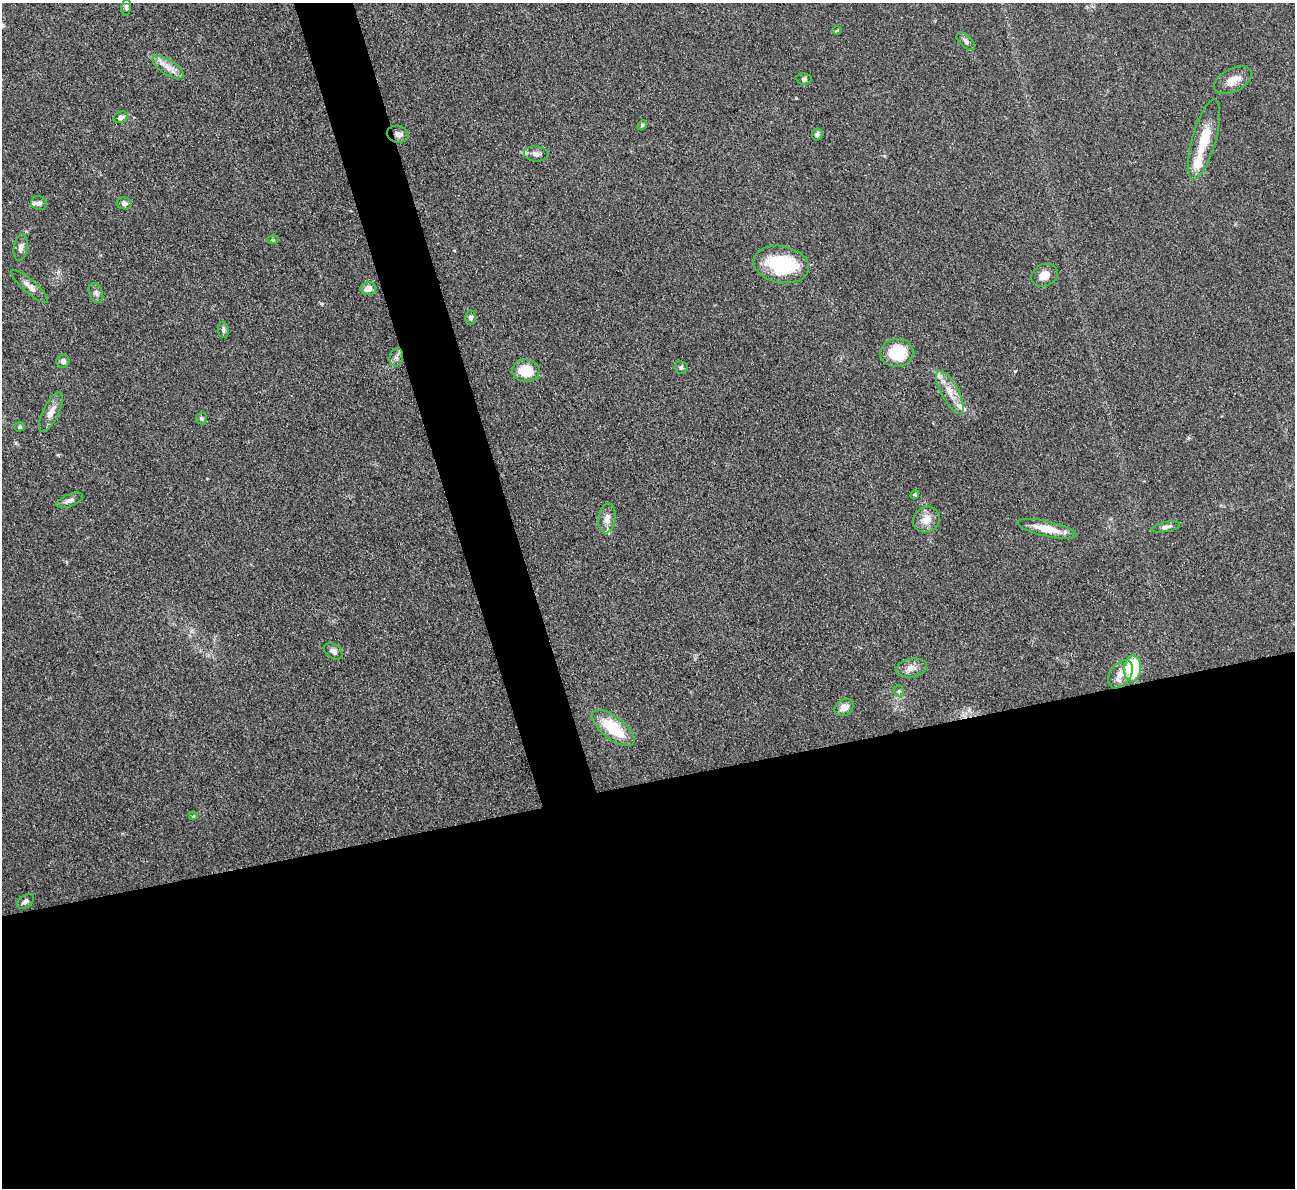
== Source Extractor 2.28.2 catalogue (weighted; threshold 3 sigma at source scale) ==
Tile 15 of 4 x 4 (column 3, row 4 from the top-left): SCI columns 2585-3877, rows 265-1450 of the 5170 x 5151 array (HDU 1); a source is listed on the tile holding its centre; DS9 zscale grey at full resolution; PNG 1297 x 1190 px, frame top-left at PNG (2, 3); each listed source drawn as its Kron ellipse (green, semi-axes under 4 px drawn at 4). Shown black and unused: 37% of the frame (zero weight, under 3 of 4 exposures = <1% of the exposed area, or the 3 px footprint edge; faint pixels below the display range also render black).
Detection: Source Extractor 2.28.2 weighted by HDU 2 'WHT'; one run over the whole footprint, this tile lists its part. Background 0.105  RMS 0.006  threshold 0.0269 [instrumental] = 3 sigma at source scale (4.5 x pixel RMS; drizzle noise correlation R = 1.50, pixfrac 1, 0.05/0.05 arcsec/px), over >= 5 px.
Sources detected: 51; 4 inside a brighter listed object's ellipse — not listed separately; the other 47 listed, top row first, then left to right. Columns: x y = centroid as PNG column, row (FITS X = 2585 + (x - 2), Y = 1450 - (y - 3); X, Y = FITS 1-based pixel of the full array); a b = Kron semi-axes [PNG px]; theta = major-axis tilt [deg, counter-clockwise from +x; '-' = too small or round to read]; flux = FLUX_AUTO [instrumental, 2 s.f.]
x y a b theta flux
126 7 9 4 85 1.3
837 30 5 3 - 0.59
966 41 11 5 -43 1.8
168 67 18 7 -32 5.5
804 79 8 5 -10 1.3
1233 80 20 11 27 6.5
121 117 7 5 21 2.5
642 125 5 4 - 0.76
398 134 11 8 -11 2.9
817 134 6 5 - 1.4
1204 139 41 12 74 16
536 154 12 7 -7 2.9
39 203 8 7 - 2.1
124 203 7 6 - 2.1
273 240 5 3 - 0.63
21 248 13 7 81 3.4
781 264 28 18 -11 43
1044 275 14 10 26 5.9
30 287 24 6 -41 4.3
368 289 7 6 - 4.5
96 293 10 6 -68 2
471 318 7 5 -88 1.5
223 330 8 5 -83 1.4
897 353 17 14 6 20
396 357 9 6 79 2.2
63 361 6 6 - 1.8
681 367 6 6 - 1.3
526 371 14 11 -4 13
950 392 24 8 -62 8.4
51 412 21 8 64 5.4
201 419 6 5 - 1
20 427 5 4 - 0.95
915 495 4 4 - 0.97
70 500 14 6 23 2.8
607 518 15 8 82 4.5
926 519 14 12 32 7.3
1166 527 14 5 11 2.2
1047 529 30 7 -13 12
333 651 10 7 -33 2.3
911 668 15 9 9 4.8
1132 668 13 9 86 34
1120 674 16 10 54 5.9
899 691 5 5 - 0.91
844 707 10 7 35 5.1
613 728 25 11 -38 25
193 816 4 3 - 0.53
25 902 9 6 33 2
Overlapping masked pixels (flux is a lower limit): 1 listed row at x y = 398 134